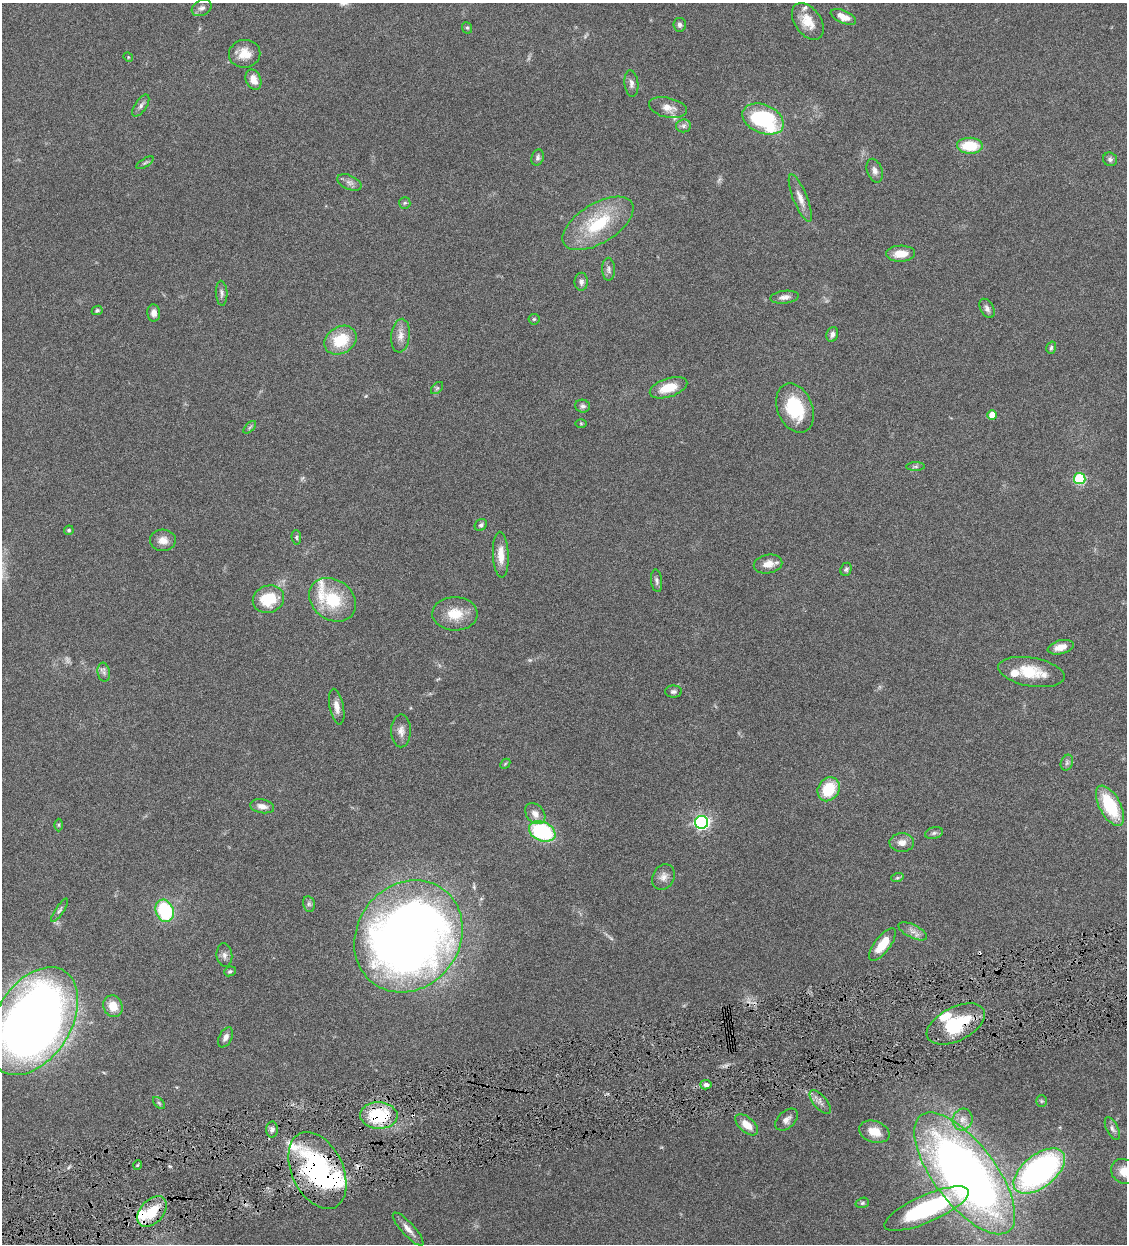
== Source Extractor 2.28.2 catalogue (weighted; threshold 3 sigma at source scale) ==
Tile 7 of 4 x 4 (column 3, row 2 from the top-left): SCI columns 2514-3638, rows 2487-3728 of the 4911 x 4972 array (HDU 1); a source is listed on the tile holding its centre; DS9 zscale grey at full resolution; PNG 1129 x 1246 px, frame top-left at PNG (2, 3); each listed source drawn as its Kron ellipse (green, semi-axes under 4 px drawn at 4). Shown black and unused: <1% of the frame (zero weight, under 4 of 8 exposures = <1% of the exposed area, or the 3 px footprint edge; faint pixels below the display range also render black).
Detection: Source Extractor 2.28.2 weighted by HDU 2 'WHT'; one run over the whole footprint, this tile lists its part. Background 0.0441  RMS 0.0037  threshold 0.0152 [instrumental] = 3 sigma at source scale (4.09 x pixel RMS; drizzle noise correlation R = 1.36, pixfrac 0.8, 0.05/0.05 arcsec/px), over >= 5 px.
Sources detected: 118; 3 too faint to see at this stretch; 1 inside a brighter object's white glare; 1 cosmic-ray / hot-pixel residue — neither listed nor drawn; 7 inside a brighter listed object's ellipse — not listed separately; the other 106 listed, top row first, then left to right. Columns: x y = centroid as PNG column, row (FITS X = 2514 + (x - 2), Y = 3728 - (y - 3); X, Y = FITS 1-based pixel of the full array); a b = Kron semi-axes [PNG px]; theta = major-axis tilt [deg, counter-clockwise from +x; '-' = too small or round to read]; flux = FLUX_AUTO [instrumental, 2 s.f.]
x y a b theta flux
202 8 10 7 27 1.4
843 17 13 6 -23 3.5
808 21 20 13 -54 5.8
680 25 7 6 - 0.9
467 28 6 5 - 0.47
245 54 16 14 10 4.7
128 57 5 4 - 0.33
253 80 10 7 -66 3
631 83 13 7 -83 1.5
141 106 12 6 56 1.2
668 108 19 10 -13 3.2
763 119 22 14 -24 36
683 126 7 6 - 1
970 146 13 8 -3 11
538 158 8 6 72 0.83
1110 159 7 6 - 0.9
145 163 10 3 32 0.6
875 171 12 7 -72 1.7
349 182 13 7 -23 1.5
800 198 25 7 -68 3.2
405 203 6 5 - 0.59
598 223 40 19 32 20
901 254 14 8 2 5.2
608 269 11 6 -89 1.2
581 282 9 6 89 1.3
222 293 12 5 -86 1.1
785 297 14 6 7 1.8
987 308 10 6 -61 1.3
97 310 5 4 - 0.5
154 313 8 6 -84 1.8
534 319 5 5 - 0.46
832 334 7 5 69 1.2
400 336 17 9 84 2.9
340 340 17 13 32 11
1051 348 6 4 74 0.63
437 388 7 4 45 0.61
668 388 19 9 18 7.2
583 406 7 6 - 0.95
795 408 25 17 -68 16
992 415 4 4 - 3.9
581 423 6 4 -1 0.34
250 427 8 4 45 0.55
916 466 9 4 0 0.73
1080 478 5 5 - 24
481 525 6 5 - 0.83
69 530 5 4 - 0.52
296 537 7 4 -84 0.52
163 540 13 10 -2 3
501 555 23 8 -88 4.3
768 564 14 9 11 3.4
846 569 7 5 65 0.71
657 581 11 5 -84 0.96
268 599 16 13 22 13
333 600 25 20 -37 15
455 614 22 16 0 7.7
1061 647 13 6 15 3.3
104 672 9 6 -83 1.1
1031 672 34 14 -10 10
673 691 8 6 1 0.85
337 707 18 7 -79 2.7
401 731 16 9 89 2.4
1067 763 8 6 70 0.84
505 764 6 4 45 0.43
829 789 13 10 56 12
262 806 12 7 -10 2.2
1110 806 22 10 -62 18
535 814 12 8 -49 2.7
702 822 6 6 - 79
59 825 6 4 -90 0.45
542 831 14 9 -24 29
934 833 9 5 15 0.84
902 843 12 9 -1 2.4
663 877 13 10 63 2.4
897 878 6 4 18 0.52
309 904 8 6 -79 0.86
60 910 13 4 56 0.92
165 911 11 8 -70 24
913 931 15 6 -26 2
408 936 59 51 52 400
882 944 19 7 52 6.6
224 955 12 8 -83 1.4
230 971 6 4 24 0.57
113 1006 11 9 -68 5.4
33 1021 59 37 58 310
956 1024 31 16 27 18
226 1037 11 6 63 1.5
706 1085 6 4 12 1.2
1042 1101 5 5 - 0.49
820 1102 14 6 -50 1.8
159 1103 7 4 -45 0.6
379 1115 19 13 -2 21
963 1119 11 10 - 2.4
786 1120 13 8 43 1.8
747 1125 14 7 -41 4.3
1112 1128 12 5 -65 1.3
272 1129 8 6 88 1.1
874 1132 16 10 -18 5.4
138 1165 5 3 - 0.36
317 1170 41 25 -64 56
1039 1171 30 16 38 100
1124 1171 14 12 -37 4.7
965 1173 73 31 -53 290
862 1203 7 5 17 0.59
926 1209 46 13 24 37
152 1211 18 11 48 9.8
408 1229 21 6 -47 2.6
Overlapping masked pixels (flux is a lower limit): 4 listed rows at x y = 956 1024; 379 1115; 317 1170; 152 1211
Isophote crosses this tile's border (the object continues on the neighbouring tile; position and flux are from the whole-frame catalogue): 2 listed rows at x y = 33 1021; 1124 1171